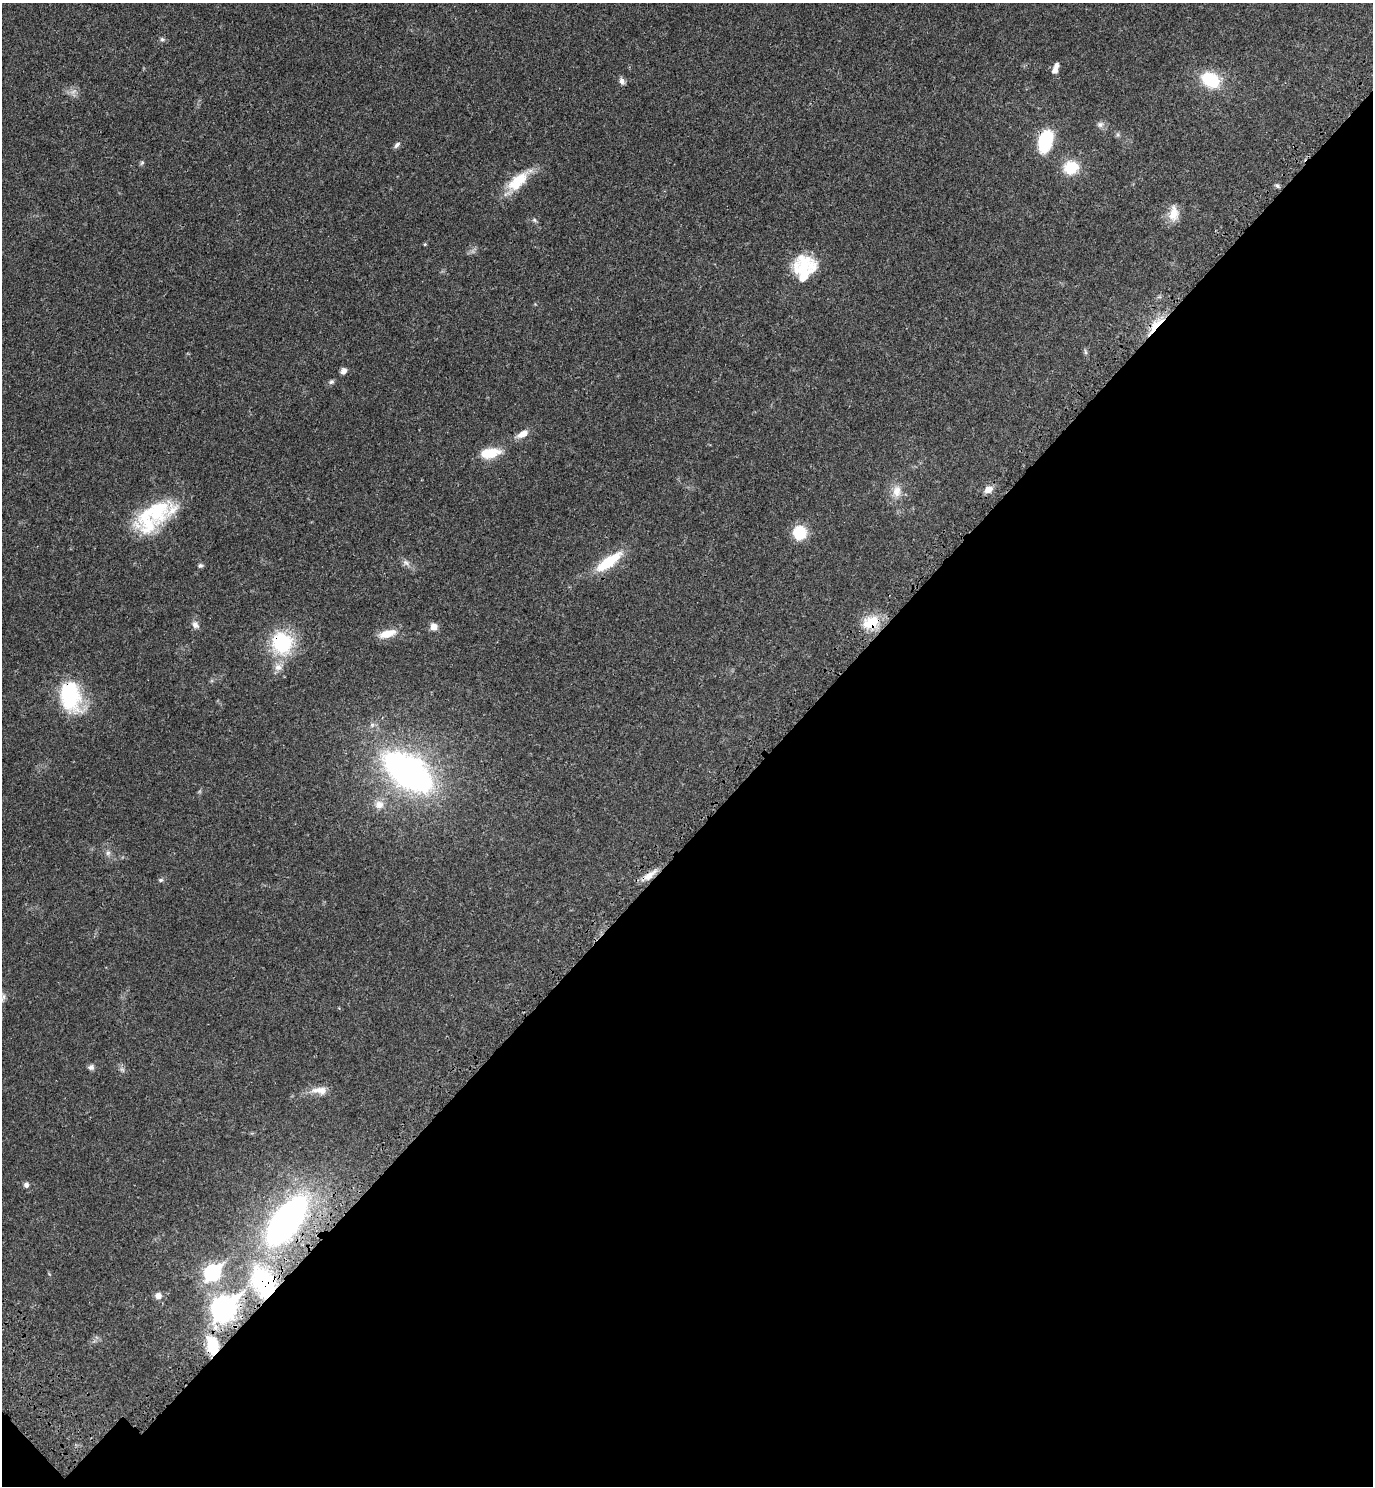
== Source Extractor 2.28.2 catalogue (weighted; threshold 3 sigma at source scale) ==
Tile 15 of 4 x 4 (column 3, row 4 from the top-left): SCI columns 3000-4370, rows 104-1587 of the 6140 x 6140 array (HDU 1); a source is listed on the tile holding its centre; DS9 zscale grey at full resolution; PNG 1375 x 1488 px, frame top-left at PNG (2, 3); no overlay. Shown black and unused: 44% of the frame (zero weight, under 3 of 4 exposures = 8% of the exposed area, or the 3 px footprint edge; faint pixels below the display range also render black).
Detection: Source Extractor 2.28.2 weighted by HDU 2 'WHT'; one run over the whole footprint, this tile lists its part. Background 0.0277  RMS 0.0029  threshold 0.0132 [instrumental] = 3 sigma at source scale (4.5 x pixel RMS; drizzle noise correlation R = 1.50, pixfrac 1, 0.05/0.05 arcsec/px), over >= 5 px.
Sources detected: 51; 1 inside a brighter object's white glare — not listed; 2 inside a brighter listed object's ellipse — not listed separately; the other 48 listed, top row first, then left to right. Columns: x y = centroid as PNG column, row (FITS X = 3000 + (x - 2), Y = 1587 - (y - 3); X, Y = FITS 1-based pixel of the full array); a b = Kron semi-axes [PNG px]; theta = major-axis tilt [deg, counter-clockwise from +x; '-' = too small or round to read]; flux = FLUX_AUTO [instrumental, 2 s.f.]
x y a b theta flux
162 39 6 5 - 0.52
1055 70 6 5 - 1.5
1211 80 18 13 -31 12
622 81 8 6 -80 1.1
1100 124 9 8 - 1
1045 141 13 8 75 27
397 145 9 6 46 0.83
142 163 7 5 67 0.47
1071 168 16 14 19 7.6
517 181 31 15 42 8.4
1277 186 7 5 -41 0.57
1174 213 20 11 85 3.7
534 220 6 5 - 0.47
425 244 4 4 - 0.29
804 265 29 23 31 11
1155 325 30 8 48 5.4
1085 352 8 4 -81 0.52
344 371 8 7 - 1.1
331 382 7 5 16 0.61
523 434 14 7 28 2.6
490 453 19 9 9 7.7
988 489 10 8 29 2.1
897 491 17 11 83 3.2
154 516 52 24 35 22
799 533 14 13 - 8.2
609 562 38 12 36 9.6
406 563 11 6 -37 1.2
200 565 6 6 - 0.58
871 622 22 14 25 7.7
195 625 10 7 -49 1.4
434 626 9 8 - 1.8
387 634 20 9 16 4.4
282 643 28 25 -67 18
70 696 37 24 -79 20
408 771 35 19 -36 130
379 805 13 11 8 2.5
108 853 7 6 - 0.73
649 875 21 8 35 2.9
161 880 6 5 - 0.5
91 1067 7 7 - 0.84
320 1090 24 9 -2 3.1
26 1185 6 6 - 0.91
286 1221 50 23 53 72
212 1272 8 7 - 55
263 1283 32 17 -60 17
158 1296 8 8 - 1.5
224 1309 10 8 46 210
212 1345 18 10 -76 8.7
Overlapping masked pixels (flux is a lower limit): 10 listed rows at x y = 1045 141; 1155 325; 871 622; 282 643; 70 696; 649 875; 286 1221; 263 1283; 224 1309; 212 1345